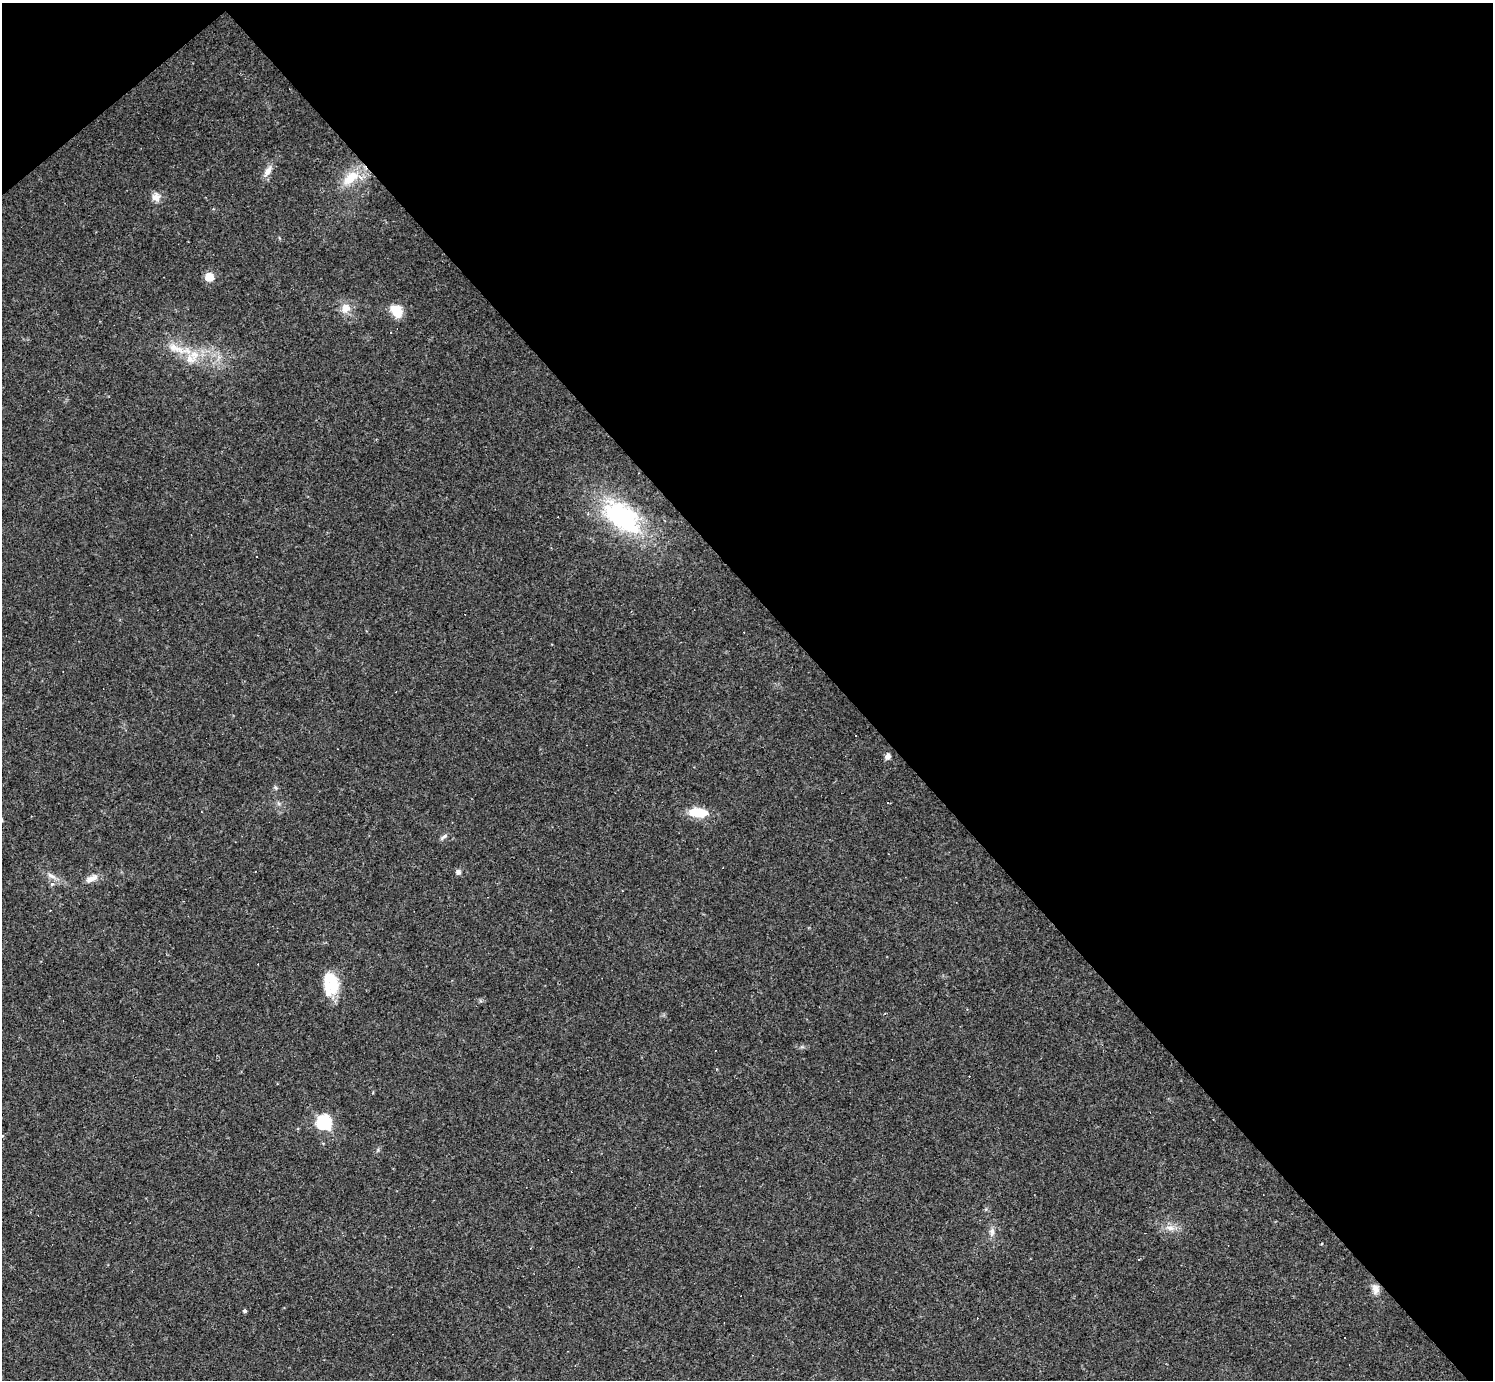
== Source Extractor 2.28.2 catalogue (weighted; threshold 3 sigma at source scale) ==
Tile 3 of 4 x 4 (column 3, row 1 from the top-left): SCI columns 2982-4472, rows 4430-5807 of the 5962 x 5960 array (HDU 1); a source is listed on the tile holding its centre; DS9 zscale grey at full resolution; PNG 1495 x 1382 px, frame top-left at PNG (2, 3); no overlay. Shown black and unused: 45% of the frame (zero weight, under 2 of 3 exposures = <1% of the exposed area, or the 3 px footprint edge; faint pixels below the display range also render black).
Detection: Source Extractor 2.28.2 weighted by HDU 2 'WHT'; one run over the whole footprint, this tile lists its part. Background 0.0346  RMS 0.0055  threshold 0.0246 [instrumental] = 3 sigma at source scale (4.5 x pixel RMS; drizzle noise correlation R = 1.50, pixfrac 1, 0.05/0.05 arcsec/px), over >= 5 px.
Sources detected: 41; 1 inside a brighter object's white glare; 12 cosmic-ray / hot-pixel residue — not listed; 2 inside a brighter listed object's ellipse — not listed separately; the other 26 listed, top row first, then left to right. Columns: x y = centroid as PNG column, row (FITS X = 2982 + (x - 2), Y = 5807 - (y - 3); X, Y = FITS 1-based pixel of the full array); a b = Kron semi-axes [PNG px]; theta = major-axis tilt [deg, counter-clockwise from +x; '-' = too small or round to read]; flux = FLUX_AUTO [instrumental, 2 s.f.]
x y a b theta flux
268 171 18 8 58 3.9
350 178 27 14 41 13
156 197 11 11 - 3.8
209 277 7 7 - 8.1
346 308 13 11 51 5.6
396 311 16 12 -58 8.3
391 332 3 2 - 0.81
178 349 19 8 -13 7
194 355 15 12 9 8.6
622 517 43 24 -38 70
888 756 7 6 - 2.2
275 788 7 5 -55 0.96
887 803 3 3 - 150
698 812 18 9 -4 15
444 836 11 5 30 1.4
458 872 6 6 - 1.7
51 876 14 6 -28 2.9
91 879 17 8 26 4
52 884 4 3 - 220
333 984 28 17 87 14
324 1122 9 8 - 46
1170 1228 12 6 -5 3.5
992 1232 13 7 83 2.6
1139 1259 3 2 - 0.85
1375 1289 13 9 -80 3.5
245 1311 4 4 - 1.1